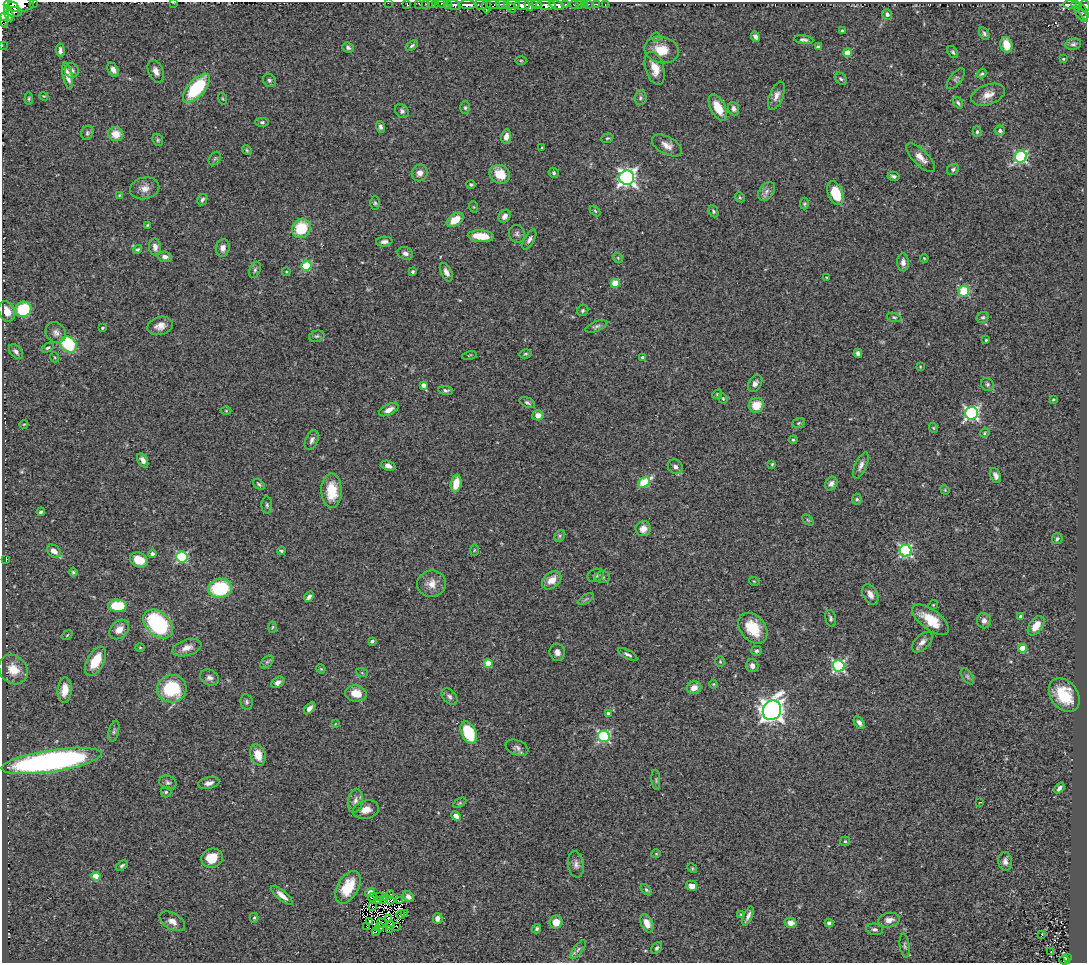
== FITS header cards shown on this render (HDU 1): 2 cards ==
NAXIS1  =                 1085
NAXIS2  =                  961

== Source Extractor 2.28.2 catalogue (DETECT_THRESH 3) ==
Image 1085 x 961 px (HDU 1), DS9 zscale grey, 1 PNG px = 1 image px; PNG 1089 x 965 px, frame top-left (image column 1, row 961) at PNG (2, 2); each listed source drawn as its Kron ellipse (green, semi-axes under 4 px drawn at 4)
Background 0.973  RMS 0.054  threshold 0.161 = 3 sigma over >= 5 px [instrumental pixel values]
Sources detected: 329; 2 with non-positive FLUX_AUTO (blend fragments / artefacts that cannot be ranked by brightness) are neither listed nor drawn; the other 327 listed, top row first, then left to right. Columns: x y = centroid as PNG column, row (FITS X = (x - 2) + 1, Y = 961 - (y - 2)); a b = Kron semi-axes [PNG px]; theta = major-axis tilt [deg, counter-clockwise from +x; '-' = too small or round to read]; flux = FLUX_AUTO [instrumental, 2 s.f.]
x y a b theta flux
34 2 3 2 - 75
173 2 3 2 - 2.4
388 3 2 2 - 9.7
407 3 3 2 - 17
419 3 3 3 - 33
425 3 3 2 - 21
431 3 2 2 - 13
435 3 3 3 - 53
442 3 4 3 - 83
19 4 15 7 0 3100
447 4 4 2 - 26
493 4 7 4 -6 770
503 4 7 4 -15 420
512 4 8 3 4 340
536 4 5 3 - 420
565 4 3 3 - 95
579 4 3 2 - 5.2
584 4 2 2 - 18
589 4 3 2 - 3.3
596 4 3 2 - 12
605 4 3 2 - 18
454 5 6 4 -21 500
468 5 9 4 -2 1800
481 5 7 5 -14 240
522 5 8 5 5 2100
546 5 9 5 -1 2200
557 5 7 4 -18 470
574 5 4 3 - 120
1070 5 7 3 1 320
1085 5 6 3 -75 440
486 6 7 4 -90 280
529 6 5 3 - 950
1076 6 6 4 -69 320
3 7 21 5 -88 3600
13 7 6 2 -45 410
511 8 5 3 - 200
14 12 8 4 2 510
1083 12 8 3 -65 100
9 13 8 4 -76 1000
887 14 5 5 - 10
1081 15 8 3 -51 81
3 16 3 2 - 470
842 31 3 3 - 7.6
984 33 7 4 -60 7.6
656 37 4 4 - 4.2
755 37 5 4 - 12
804 40 10 4 -8 8.9
1073 44 8 5 10 9
1006 45 8 6 -76 59
2 46 3 2 - 4.5
412 46 7 4 37 8
818 47 4 3 - 5.5
348 48 6 5 - 7.5
60 50 7 3 -86 10
662 50 17 13 -12 68
953 52 7 4 -53 5.9
848 53 4 4 - 65
1063 59 4 3 - 3.6
521 60 5 3 - 3.7
655 68 17 9 -73 46
72 70 7 6 - 12
113 70 7 5 -58 18
156 71 12 7 -66 23
982 74 5 3 - 5.1
68 76 13 5 -78 29
841 79 7 5 -44 6.1
956 79 12 6 51 8.9
269 80 7 6 - 8.5
196 88 18 8 48 250
988 95 17 10 19 35
44 96 4 4 - 3.4
776 96 15 7 68 22
29 98 6 3 83 4.9
640 98 7 6 - 8.6
223 99 6 3 -71 3.6
958 103 6 4 -53 7.4
465 108 6 5 - 6.1
718 108 14 7 -62 74
734 109 7 5 -67 13
402 111 7 6 - 11
262 122 6 4 1 6.8
380 127 6 4 -70 9
1000 131 5 5 - 10
977 132 5 4 - 5.2
87 133 7 6 - 7.8
116 134 8 7 - 52
506 137 7 5 80 22
607 138 6 4 19 5.4
158 140 6 5 - 5.5
667 145 16 8 -29 29
542 147 3 2 - 2.6
247 150 5 4 - 4.8
920 157 19 7 -46 33
1021 157 6 5 - 570
215 159 7 5 53 6.4
953 169 6 5 - 8.3
420 173 8 7 - 22
554 173 5 4 - 6.8
500 174 10 9 - 69
893 176 6 4 -12 9.1
627 178 7 7 - 1600
471 185 4 4 - 5.4
145 188 15 10 13 30
766 191 10 7 52 17
836 193 12 7 -67 100
119 195 4 4 - 3
740 197 5 4 - 4.9
202 200 6 4 61 7.6
375 203 7 5 -90 6.2
804 204 6 4 -89 5
474 207 6 3 -70 3.4
595 211 6 4 -46 4.5
713 211 6 4 -66 5.5
505 216 7 5 51 16
455 220 9 6 35 66
148 225 4 3 - 4.1
301 228 10 9 - 130
517 234 9 8 - 11
481 236 13 6 -4 72
529 239 11 5 61 13
384 242 8 5 4 13
155 247 8 6 -83 18
223 248 9 7 80 20
138 249 4 4 - 5.4
405 253 8 6 -19 15
165 257 7 5 -6 16
618 258 5 4 - 4.8
924 258 4 3 - 3.2
903 262 9 6 -89 17
306 266 5 5 - 140
255 270 8 5 70 8.8
286 272 4 3 - 2.9
413 272 4 3 - 5.7
446 272 10 5 -63 18
827 277 3 2 - 2.8
615 283 4 4 - 100
964 291 5 5 - 200
23 309 8 7 - 170
583 310 6 5 - 6.9
7 311 10 8 -66 40
894 317 7 4 -13 6.5
983 317 6 5 - 7
160 326 13 9 15 30
596 326 11 5 21 10
102 328 3 3 - 4.6
56 333 11 9 -50 19
317 336 8 5 16 7.4
986 340 3 3 - 3.8
68 344 9 7 -44 250
48 348 6 4 30 6.9
16 352 8 5 -44 14
858 353 5 4 - 12
525 354 6 4 14 5.7
469 355 7 3 13 3.3
54 357 5 3 - 3.2
643 358 4 3 - 14
920 367 3 2 - 2.6
755 383 9 6 58 14
987 384 7 6 - 7.5
423 385 4 4 - 22
446 390 7 4 -9 7.9
717 394 5 4 - 5.1
723 398 5 4 - 4.4
1053 400 4 3 - 3.5
527 403 8 5 -24 8.6
756 405 8 7 - 59
226 410 5 3 - 3.2
389 410 10 5 25 24
971 413 6 6 - 820
538 415 5 5 - 26
799 423 6 5 - 5.9
24 424 4 3 - 2.6
933 428 5 4 - 3.6
985 433 5 4 - 4.3
312 440 10 6 66 13
793 440 4 4 - 4.9
143 460 8 4 -61 17
772 464 3 3 - 4
861 465 14 6 66 18
388 466 7 4 -19 16
675 467 8 7 - 15
996 476 8 5 -68 13
644 482 6 5 - 190
456 483 9 5 78 62
259 484 6 4 -38 6.7
831 484 7 6 - 15
945 490 5 4 - 3.8
332 491 17 10 -89 110
857 499 5 4 - 6.2
267 505 8 5 -88 7.9
41 512 4 3 - 6.1
808 520 6 4 -44 4.5
643 529 8 7 - 31
560 536 6 4 62 5.9
1057 539 6 5 - 7.8
474 550 6 4 88 3.6
54 551 8 5 -38 25
281 551 4 3 - 5.4
906 551 6 6 - 560
152 554 4 4 - 8.3
182 557 5 5 - 410
6 560 4 2 - 2.7
139 560 9 7 -26 63
73 572 4 4 - 4.9
596 576 8 6 20 10
603 577 7 6 - 9.1
552 580 11 7 40 42
754 581 5 3 - 3.1
431 584 14 13 - 41
220 588 12 9 7 230
870 594 11 7 -63 23
309 597 6 3 49 13
586 599 9 3 32 6.6
933 605 5 4 - 4.5
117 606 9 6 -1 120
1021 617 4 4 - 21
831 618 9 5 -77 8
931 620 22 10 -37 93
984 621 8 7 - 17
158 624 17 12 -42 400
1036 626 11 6 54 51
272 627 5 3 - 3.8
753 628 17 12 -51 110
119 630 11 8 44 32
67 635 6 3 37 3.2
372 641 4 3 - 9
922 642 13 7 44 20
140 648 5 3 - 3.1
187 648 15 8 17 30
1023 648 4 4 - 95
756 651 5 5 - 6.6
557 652 8 7 - 18
628 654 10 4 -28 11
95 661 16 8 61 84
720 661 5 4 - 4.6
267 662 8 5 44 8.1
488 663 4 4 - 73
752 666 6 6 - 17
839 666 6 6 - 600
13 669 16 13 -46 71
321 669 5 3 - 3.7
362 673 6 4 -19 3.9
967 676 9 5 -54 7.5
210 678 10 7 -22 16
278 682 7 5 34 14
713 684 4 4 - 3.8
694 688 7 6 - 34
172 689 15 14 - 200
65 690 13 7 85 48
356 693 11 8 -9 51
1064 695 18 13 -52 120
449 697 9 6 -48 11
247 702 8 6 -81 8.7
310 708 7 4 46 15
772 710 10 9 - 2900
608 713 4 4 - 8.9
859 723 7 4 -56 14
335 724 3 2 - 2.4
114 731 11 5 76 9
469 733 12 7 -66 180
604 736 6 5 - 460
517 748 12 7 -22 14
258 755 11 7 -72 44
52 761 50 11 9 1400
656 780 10 3 -85 5.6
168 783 9 6 -21 9.5
209 783 11 5 11 17
1059 788 6 4 49 12
166 792 5 5 - 6.5
355 801 12 7 78 20
980 802 4 2 - 1.9
460 803 7 4 33 4.6
366 810 13 9 15 31
456 816 5 4 - 19
845 841 5 5 - 4.9
656 854 4 3 - 2.7
212 858 11 9 23 67
1005 861 9 7 -83 16
576 864 13 8 -81 17
122 865 7 4 33 6.5
692 868 5 4 - 4.4
96 876 4 4 - 80
692 886 5 5 - 23
348 887 18 10 60 120
646 890 7 4 -45 6.3
370 892 5 4 - 16
390 894 4 2 - 4.7
282 895 13 5 -40 28
380 896 3 2 - 1.8
373 897 5 2 - 1.6
385 897 3 2 - 1
408 897 6 5 - 13
377 900 3 2 - 2.4
384 900 2 2 - 2
391 900 4 2 - 6.6
400 901 2 2 - 3.8
372 906 2 2 - 3
401 914 4 2 - 6.6
404 914 3 3 - 4.3
741 914 3 3 - 3.4
748 916 10 4 67 14
254 918 5 4 - 4.9
388 918 2 2 - 3.6
437 918 5 5 - 16
889 920 11 7 11 26
172 921 14 8 -29 23
370 922 3 2 - 3.7
556 922 6 6 - 44
383 923 6 3 -33 3.1
647 923 10 6 -66 29
791 923 6 5 - 23
829 923 4 4 - 9.1
390 925 5 2 - 1.1
366 926 2 2 - 17
397 926 3 2 - 1.7
380 927 4 2 - 1.5
390 929 4 2 - 2.5
537 929 5 4 - 6.8
875 929 8 5 -5 10
376 932 4 3 - 5.1
1042 934 3 2 - 20
905 946 12 5 -82 9.1
657 948 6 4 51 8.3
578 949 11 4 54 10
1051 952 3 2 - 15
1067 957 3 2 - 16
1064 960 5 4 - 8.2
At the frame edge (FLAGS 8, measured only in part): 13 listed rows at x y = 34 2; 173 2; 388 3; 407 3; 419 3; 425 3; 431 3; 435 3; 442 3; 19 4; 1085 5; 3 7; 2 46
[2 non-positive-flux detections neither listed nor drawn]